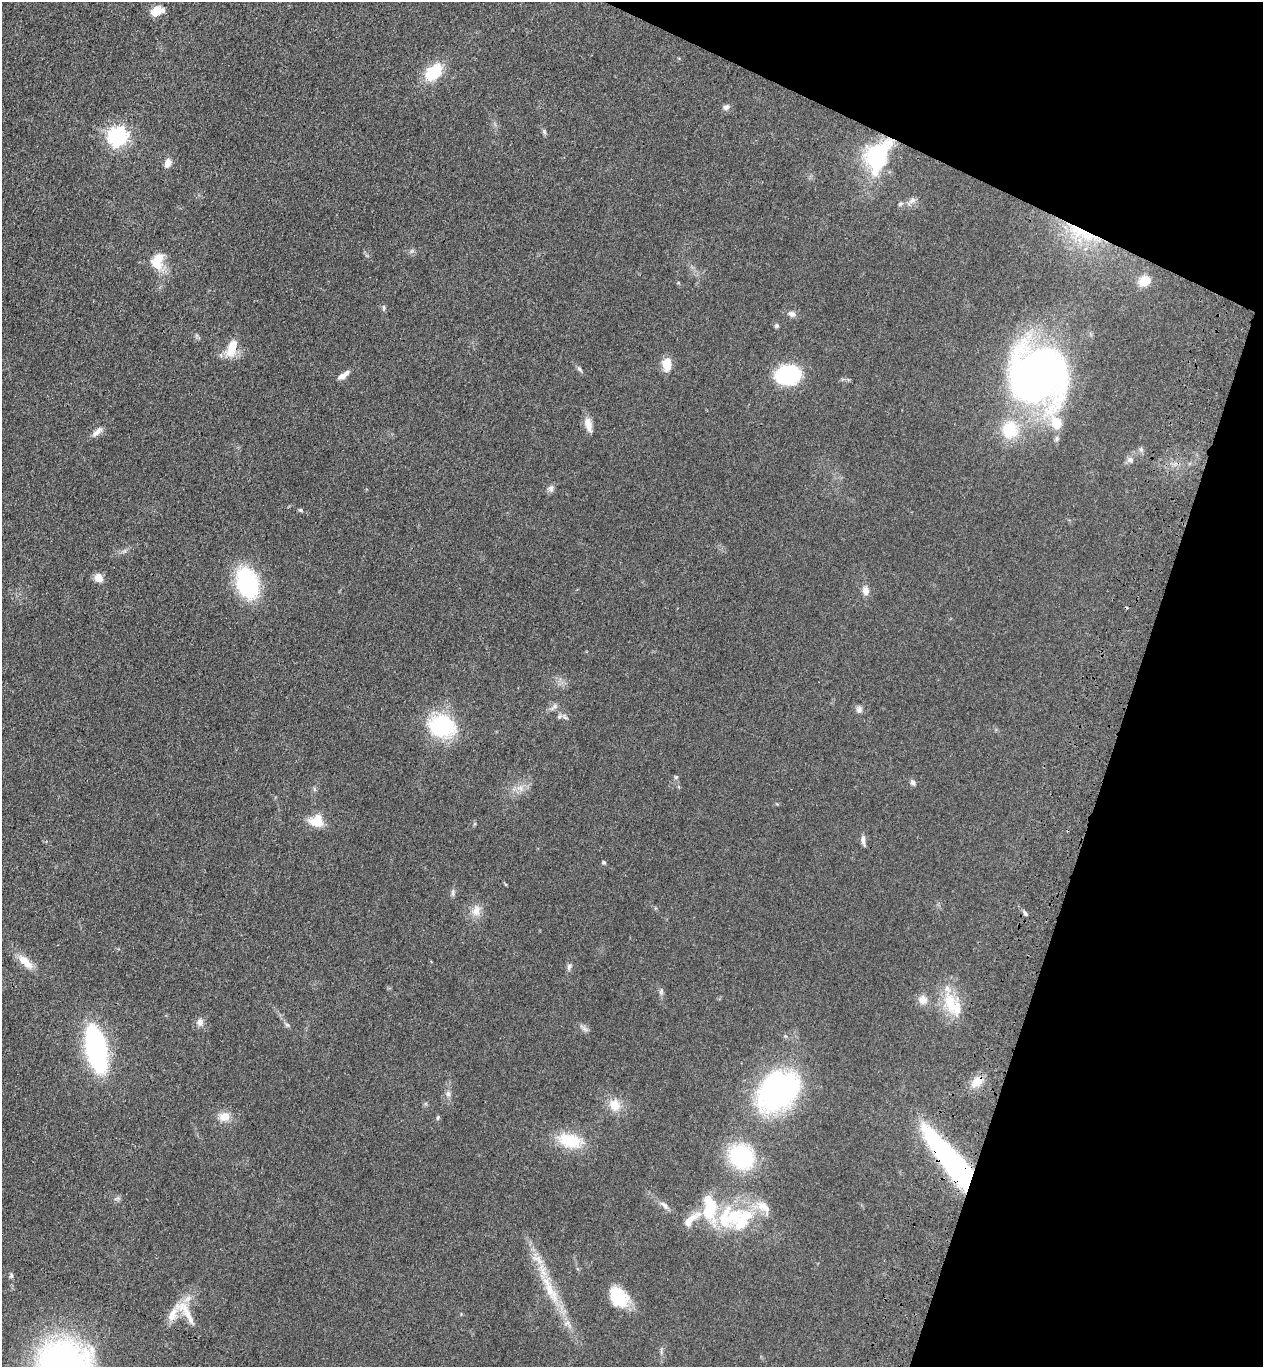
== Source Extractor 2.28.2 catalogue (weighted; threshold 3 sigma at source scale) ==
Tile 8 of 4 x 4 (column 4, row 2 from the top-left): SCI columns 4030-5290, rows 2780-4144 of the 5668 x 5559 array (HDU 1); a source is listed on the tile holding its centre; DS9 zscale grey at full resolution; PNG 1265 x 1369 px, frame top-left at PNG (2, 2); no overlay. Shown black and unused: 17% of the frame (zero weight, under 3 of 4 exposures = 6% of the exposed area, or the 3 px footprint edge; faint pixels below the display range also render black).
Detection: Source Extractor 2.28.2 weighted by HDU 2 'WHT'; one run over the whole footprint, this tile lists its part. Background 0.0513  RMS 0.0058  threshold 0.0259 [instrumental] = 3 sigma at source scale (4.5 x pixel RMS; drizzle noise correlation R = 1.50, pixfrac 1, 0.05/0.05 arcsec/px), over >= 5 px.
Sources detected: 84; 1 inside a brighter object's white glare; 1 cosmic-ray / hot-pixel residue — not listed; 12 inside a brighter listed object's ellipse — not listed separately; the other 70 listed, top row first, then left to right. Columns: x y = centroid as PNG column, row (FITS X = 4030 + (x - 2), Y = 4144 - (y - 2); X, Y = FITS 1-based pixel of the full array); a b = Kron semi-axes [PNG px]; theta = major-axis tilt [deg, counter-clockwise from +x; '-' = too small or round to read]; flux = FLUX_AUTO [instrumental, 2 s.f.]
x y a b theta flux
157 11 11 7 18 12
434 72 18 12 41 25
726 107 10 7 24 2.1
544 132 8 5 -70 1.1
118 137 7 7 - 250
878 158 28 18 69 67
168 163 10 7 77 4
912 201 11 7 31 2.6
900 204 7 5 29 1
1082 233 52 14 -23 28
157 260 19 12 56 9.2
1144 281 10 8 30 12
384 308 8 4 -89 0.98
792 314 11 7 -17 2.6
777 326 5 5 - 1.1
232 348 25 13 71 11
666 364 10 7 -86 13
579 369 10 5 -55 1.4
343 375 16 6 34 3.7
788 375 16 13 10 70
1038 375 44 42 86 390
1056 423 17 12 -56 12
588 424 19 9 -78 5.3
1010 430 25 23 79 24
97 432 18 6 42 3.3
1141 449 7 5 -44 1.2
1130 460 10 8 15 2.3
551 489 9 8 - 2.1
301 510 6 5 - 0.94
98 578 11 9 -67 4.5
247 583 22 15 -72 85
865 591 10 8 -83 4.1
554 707 13 6 40 2.2
859 710 9 8 - 2.1
559 716 7 6 - 1.4
442 726 31 26 -16 43
676 777 6 5 - 0.87
913 782 8 6 -56 1.8
520 788 11 7 -33 3.5
316 822 25 11 -17 8.2
863 840 14 5 -83 2.5
604 862 5 4 - 1.1
453 893 12 4 -90 1.5
476 910 18 12 80 6.2
1025 913 8 5 -55 1.3
25 962 25 10 -44 8.1
569 967 9 6 75 1.7
661 991 9 5 64 1.3
923 1000 13 12 - 4.6
951 1003 34 17 -74 20
200 1022 11 9 88 3.1
584 1029 11 6 -41 1.9
96 1049 35 14 -79 140
977 1081 19 12 44 7.7
778 1091 50 37 47 120
448 1094 8 6 -88 1.8
615 1105 17 15 -69 8.9
224 1117 14 12 4 6.6
438 1118 7 4 71 0.79
570 1140 31 17 -12 22
742 1156 23 19 -41 60
952 1162 58 13 -51 240
664 1205 16 5 -42 2.8
709 1209 33 20 -87 26
735 1215 40 22 51 30
11 1275 6 5 - 1
551 1291 40 13 -63 20
618 1297 22 16 -51 22
173 1315 41 12 57 11
63 1364 49 44 0 210
Overlapping masked pixels (flux is a lower limit): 4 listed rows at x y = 878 158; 1082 233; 977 1081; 952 1162
Isophote crosses this tile's border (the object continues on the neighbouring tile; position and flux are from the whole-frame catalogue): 1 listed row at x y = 63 1364